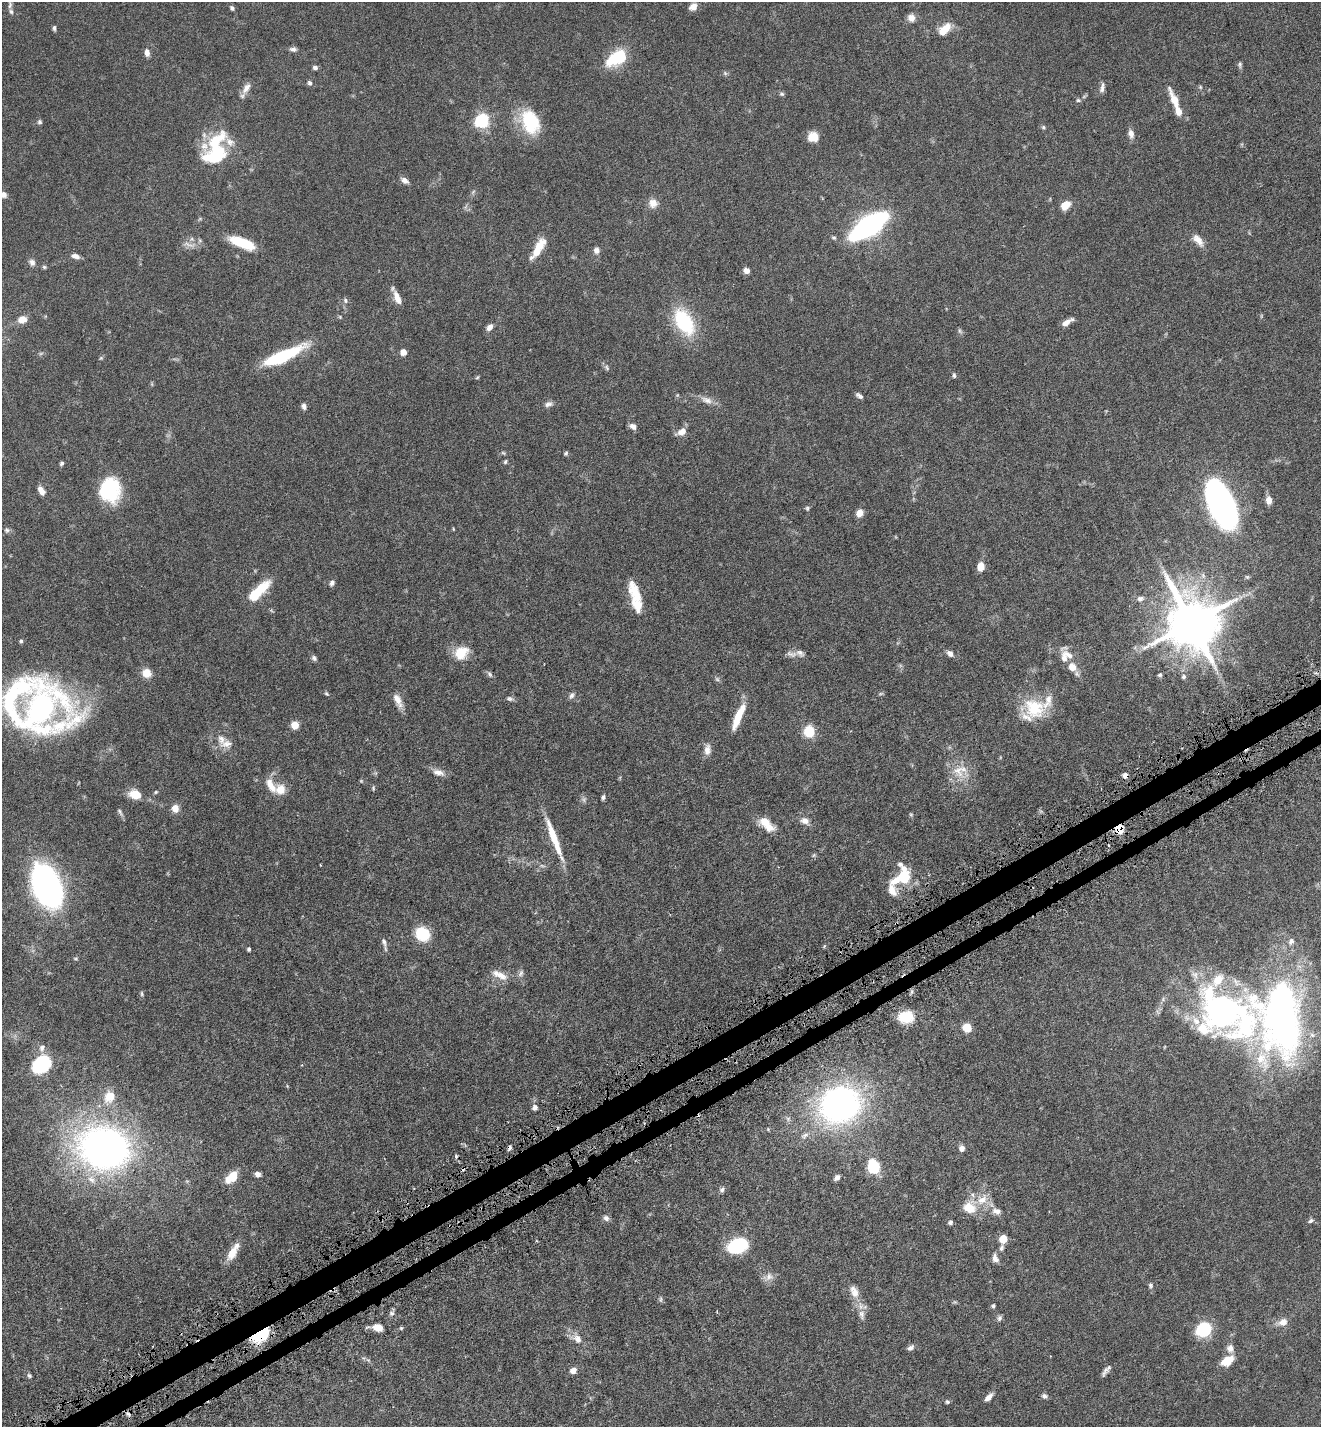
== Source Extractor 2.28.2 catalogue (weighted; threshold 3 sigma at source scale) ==
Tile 7 of 4 x 4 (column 3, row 2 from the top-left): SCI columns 2834-4152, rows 2914-4338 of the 5808 x 5823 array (HDU 1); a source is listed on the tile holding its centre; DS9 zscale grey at full resolution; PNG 1323 x 1429 px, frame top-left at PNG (2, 2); no overlay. Shown black and unused: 3% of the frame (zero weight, under 5 of 9 exposures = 4% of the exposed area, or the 3 px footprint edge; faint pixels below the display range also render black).
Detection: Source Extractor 2.28.2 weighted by HDU 2 'WHT'; one run over the whole footprint, this tile lists its part. Background 0.0708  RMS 0.0023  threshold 0.00954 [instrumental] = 3 sigma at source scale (4.09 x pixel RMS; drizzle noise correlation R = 1.36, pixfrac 0.8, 0.05/0.05 arcsec/px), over >= 5 px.
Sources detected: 214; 6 too faint to see at this stretch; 1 inside a brighter object's white glare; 4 cosmic-ray / hot-pixel residue — not listed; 22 inside a brighter listed object's ellipse — not listed separately; the other 181 listed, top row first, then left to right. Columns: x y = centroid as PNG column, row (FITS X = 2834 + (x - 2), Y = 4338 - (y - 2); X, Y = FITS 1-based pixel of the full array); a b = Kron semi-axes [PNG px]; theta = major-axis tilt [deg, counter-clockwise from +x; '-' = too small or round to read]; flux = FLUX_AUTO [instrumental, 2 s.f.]
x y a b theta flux
10 4 17 5 86 0.97
693 7 10 7 39 1.3
232 8 6 5 - 0.47
911 18 9 8 - 1.4
54 28 7 4 -85 0.42
944 29 16 9 46 3.1
293 49 9 6 -4 0.67
147 52 8 5 -81 1.1
618 58 24 13 32 9.3
1240 64 9 5 86 0.41
315 67 6 5 - 0.54
725 73 7 4 -46 0.34
309 83 7 6 - 0.47
1200 87 5 5 - 0.28
246 88 18 8 59 1.5
1102 88 14 6 79 0.83
782 94 7 5 -14 0.38
1078 100 7 5 -13 0.39
1175 101 31 8 -66 3.4
482 121 7 7 - 22
40 122 6 6 - 0.43
530 122 29 20 -66 10
1043 127 5 5 - 0.31
1131 133 11 7 -79 1.3
813 137 11 10 - 2.8
216 150 39 28 76 14
404 180 10 6 -32 0.93
473 192 6 5 - 0.36
3 195 8 7 - 0.87
653 203 12 11 - 1.8
1065 205 9 7 38 3
869 226 25 12 34 60
834 238 7 5 -14 0.34
1198 240 18 8 -49 1.8
242 243 28 10 -22 7
188 244 19 6 -22 1.2
539 245 20 11 49 3.1
596 250 8 7 - 0.95
76 256 10 6 -13 1
32 262 8 7 - 0.88
44 267 5 5 - 0.29
746 270 5 5 - 1.6
397 297 17 7 -68 1.9
345 300 7 6 - 0.53
22 319 9 7 12 2
684 322 31 18 -59 14
1066 323 11 6 36 1.4
490 327 9 6 53 1.1
960 331 8 4 -67 0.37
403 352 5 5 - 1.7
283 356 41 10 24 16
101 358 6 5 - 0.3
607 368 8 5 -61 0.48
954 375 7 4 -83 0.33
477 377 5 4 - 0.25
859 396 9 5 -35 0.6
707 400 18 8 -21 1.6
548 404 11 7 19 0.8
304 406 7 5 -71 0.73
633 426 8 6 -25 0.97
682 432 14 8 27 1.6
566 453 6 5 - 0.34
505 462 6 4 74 0.33
61 463 5 4 - 0.4
110 490 26 21 -89 13
41 491 10 6 -59 1.5
1269 500 9 6 -82 1.4
1221 504 37 17 -67 110
807 508 7 6 - 0.36
859 513 9 7 58 1.4
453 529 5 3 - 0.17
7 530 8 7 - 0.48
981 566 9 7 76 2.3
1247 577 6 5 - 0.29
332 583 7 6 - 0.58
258 591 31 10 43 6.6
635 591 28 12 -67 4.8
1140 599 10 8 10 0.82
1191 622 17 15 -62 1100
21 641 5 5 - 0.31
461 653 18 14 40 4.2
791 654 15 7 -7 1.1
950 654 8 6 -46 0.88
314 658 7 6 - 0.54
1064 658 18 9 -85 1.8
1072 667 9 8 - 2.3
147 673 9 8 - 2.6
490 674 10 5 -53 0.5
1160 675 6 5 - 0.38
1183 677 6 6 - 0.45
717 679 6 6 - 0.42
326 694 6 5 - 0.3
880 694 8 3 19 0.28
572 695 10 5 57 0.57
510 699 8 6 -29 0.52
398 700 20 8 -64 1.9
41 708 58 49 4 70
1034 708 28 24 -28 8.7
738 717 30 7 67 5.1
295 725 6 5 - 3.6
809 731 6 6 - 11
226 744 17 11 12 1.9
707 750 15 8 85 1.4
958 770 29 15 -54 4.8
438 772 17 7 -15 1.5
373 788 7 4 -90 0.27
280 789 12 12 - 2.6
156 792 6 4 28 0.28
135 794 14 10 -13 3.1
603 797 5 4 - 0.46
175 808 9 8 - 1.7
120 812 12 5 -58 0.51
911 814 6 4 -29 0.26
805 821 12 9 -22 1.3
766 824 21 10 -43 3.5
1119 829 10 8 72 2.9
554 838 56 7 -69 6
320 865 2 2 - 0.16
542 866 9 4 -13 0.42
904 877 24 13 -84 7
47 886 27 16 -65 100
892 890 17 10 -73 2.2
423 934 15 13 -32 6.9
384 942 13 6 -70 0.74
249 949 4 4 - 0.39
521 973 11 6 61 0.69
499 975 23 9 -25 2.3
142 994 8 4 -90 0.33
1227 1013 82 48 -33 68
906 1017 14 11 2 6.6
1281 1019 92 52 -84 93
967 1028 8 7 - 3.4
42 1048 10 8 79 0.93
41 1064 20 15 38 12
109 1097 18 15 57 3.5
840 1105 40 34 21 66
535 1107 6 6 - 0.72
768 1129 5 4 - 0.21
805 1135 13 5 31 0.86
104 1148 49 39 -12 95
962 1148 7 6 - 0.95
456 1157 5 5 - 0.33
874 1166 9 7 -69 13
258 1174 6 5 - 0.99
232 1177 15 9 41 4.2
837 1177 7 5 46 0.8
722 1189 8 6 52 0.57
969 1208 17 15 -8 4.2
996 1211 13 9 -20 1.5
606 1218 8 7 - 0.76
1311 1221 7 5 34 0.48
950 1222 6 5 - 0.5
1003 1239 7 7 - 2.8
737 1246 13 9 23 24
1001 1248 9 6 72 0.62
232 1253 19 9 63 2.9
995 1258 12 7 -74 1.1
768 1277 15 10 22 1.4
1150 1285 8 6 -89 0.44
854 1291 20 11 -65 2.6
661 1299 9 4 90 0.38
993 1306 6 5 - 0.33
392 1313 8 7 - 0.59
862 1315 17 8 -82 1.6
999 1318 8 6 71 0.53
1283 1322 13 9 17 1.7
378 1327 9 6 -9 2.5
401 1328 5 4 - 0.28
1204 1329 11 9 32 15
261 1335 20 10 33 8.2
577 1339 15 10 -29 2
911 1348 9 6 32 0.71
1230 1348 11 10 - 1.3
368 1360 7 4 -44 0.4
1227 1361 14 9 31 3.5
573 1370 8 7 - 1.1
1106 1370 12 4 52 0.8
29 1376 7 5 -49 0.38
1044 1396 8 6 -29 0.56
988 1397 11 5 47 1.1
947 1402 6 5 - 0.35
Overlapping masked pixels (flux is a lower limit): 4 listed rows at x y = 1119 829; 904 877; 906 1017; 261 1335
Isophote crosses this tile's border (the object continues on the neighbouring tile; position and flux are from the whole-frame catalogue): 2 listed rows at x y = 10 4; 3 195